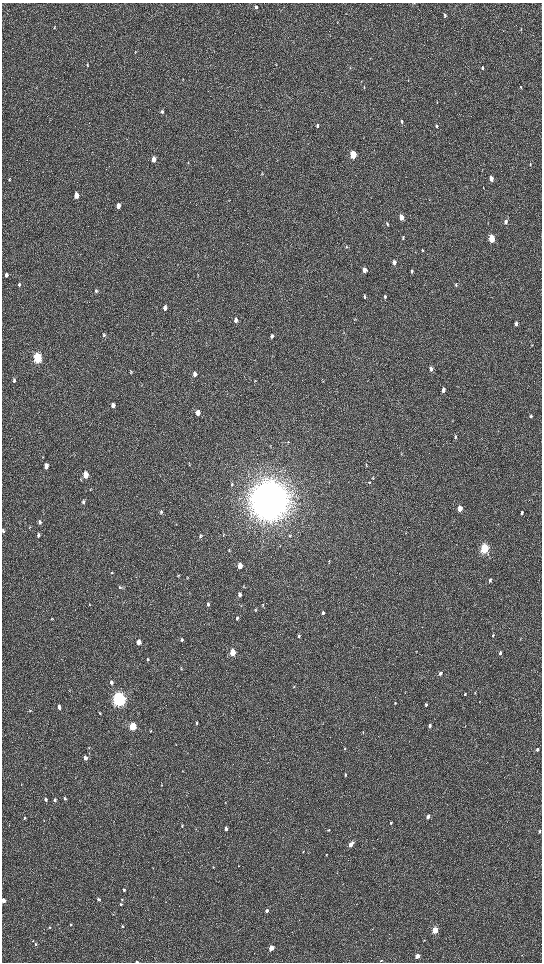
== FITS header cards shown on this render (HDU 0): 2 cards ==
NAXIS1  =                 1080 / length of data axis 1
NAXIS2  =                 1920 / length of data axis 2

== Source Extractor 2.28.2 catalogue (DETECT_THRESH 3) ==
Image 1080 x 1920 px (HDU 0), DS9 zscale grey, zoomed out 1/2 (1 PNG px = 2 x 2 image px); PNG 544 x 964 px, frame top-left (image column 1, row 1919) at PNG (2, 3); no overlay
Background 517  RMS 35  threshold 105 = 3 sigma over >= 5 px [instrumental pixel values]
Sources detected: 161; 4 cannot appear on this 1/2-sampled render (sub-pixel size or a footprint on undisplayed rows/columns) and are not listed; the other 157 listed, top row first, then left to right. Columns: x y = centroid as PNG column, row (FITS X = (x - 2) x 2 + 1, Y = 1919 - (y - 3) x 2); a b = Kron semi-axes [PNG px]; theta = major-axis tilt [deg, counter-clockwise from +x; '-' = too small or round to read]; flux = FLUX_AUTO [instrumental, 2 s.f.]
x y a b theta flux
414 3 2 2 - 3.0e+03
256 7 5 3 - 1.4e+04
445 15 5 3 - 1.2e+04
54 27 5 2 - 4.2e+03
521 30 4 2 - 4.6e+03
135 52 5 2 - 4.7e+03
87 65 6 3 89 8.2e+03
276 65 3 2 - 3.4e+03
350 68 3 2 - 4.0e+03
482 68 4 3 - 1.2e+04
183 79 3 2 - 2.8e+03
364 87 5 3 - 5.8e+03
521 87 4 3 - 7.4e+03
437 102 4 2 - 4.3e+03
162 112 5 4 - 1.5e+04
402 121 5 3 - 1.2e+04
317 126 6 4 -90 1.4e+04
437 126 4 4 - 1.1e+04
353 155 5 4 - 3.5e+05
154 159 5 4 - 6.2e+04
530 164 5 3 - 7.4e+03
262 173 5 3 - 7.6e+03
491 179 5 3 - 4.7e+04
9 180 5 3 - 7.1e+03
76 195 5 3 - 1.1e+05
118 206 5 4 - 3.7e+04
401 217 5 3 - 6.4e+04
506 222 6 4 90 2.0e+04
387 224 5 4 - 1.0e+04
403 238 6 3 79 1.0e+04
492 239 5 3 - 3.1e+05
346 247 4 3 - 6.1e+03
422 250 6 2 -65 5.7e+03
394 262 5 3 - 2.6e+04
364 270 5 4 - 4.4e+04
412 271 5 3 - 1.2e+04
6 275 5 4 - 1.7e+04
19 285 5 4 - 1.0e+04
456 285 5 3 - 1.1e+04
96 291 5 4 - 1.1e+04
364 296 6 4 -85 1.3e+04
385 296 6 4 -88 1.1e+04
165 308 5 4 - 3.1e+04
236 320 5 4 - 2.2e+04
516 324 5 3 - 2.9e+04
104 335 5 4 - 9.5e+03
272 336 5 4 - 1.4e+04
532 345 4 3 - 4.9e+03
37 358 5 4 - 1.0e+06
431 369 5 3 - 2.4e+04
131 372 4 3 - 5.6e+03
195 374 5 4 - 3.1e+04
14 380 5 3 - 1.2e+04
255 380 3 2 - 4.5e+03
443 390 5 3 - 2.9e+04
113 405 5 4 - 3.1e+04
198 413 5 4 - 5.1e+04
531 416 4 3 - 9.7e+03
455 437 5 4 - 1.2e+04
401 454 3 2 - 3.8e+03
366 465 6 2 -87 5.2e+03
46 466 5 4 - 4.2e+04
86 475 5 4 - 1.2e+05
373 478 5 3 - 6.9e+03
369 482 5 3 - 5.7e+03
232 484 5 4 - 1.0e+04
269 500 14 13 - 2.3e+07
83 502 5 3 - 1.3e+04
460 509 5 3 - 6.9e+04
161 512 5 4 - 1.1e+04
522 513 5 3 - 1.1e+04
39 522 6 4 -84 1.4e+04
498 524 3 2 - 3.0e+03
29 528 4 3 - 5.4e+03
3 531 4 3 - 1.1e+04
38 535 6 4 86 1.3e+04
200 536 6 4 80 1.1e+04
484 548 5 3 - 9.8e+05
229 551 4 2 - 4.7e+03
240 566 5 4 - 7.0e+04
112 573 4 3 - 6.4e+03
178 575 4 3 - 5.9e+03
490 580 5 3 - 1.8e+04
120 587 4 3 - 7.3e+03
244 587 3 3 - 4.7e+03
240 595 5 4 - 2.3e+04
208 604 5 4 - 1.0e+04
262 604 4 2 - 4.1e+03
255 611 4 1 - 3.6e+03
323 613 4 3 - 1.4e+04
237 618 5 4 - 1.3e+04
52 619 4 3 - 6.6e+03
493 635 4 3 - 7.2e+03
299 636 5 4 - 1.1e+04
182 639 5 4 - 1.3e+04
139 642 4 3 - 7.4e+04
232 653 4 3 - 1.9e+05
500 653 4 3 - 1.8e+04
147 659 4 4 - 9.5e+03
181 669 5 3 - 7.6e+03
440 673 4 3 - 2.4e+04
111 682 5 4 - 1.8e+04
294 687 5 2 - 4.2e+03
475 693 4 2 - 4.7e+03
465 694 4 3 - 7.7e+03
119 699 6 5 - 3.2e+06
395 703 4 3 - 6.8e+03
426 705 4 3 - 1.4e+04
59 707 4 3 - 3.4e+04
30 711 4 3 - 5.8e+03
100 713 4 3 - 7.6e+03
197 723 4 3 - 9.7e+03
430 726 4 3 - 1.9e+04
465 726 2 2 - 3.2e+03
132 727 4 4 - 4.3e+05
150 731 4 3 - 5.5e+03
363 732 4 2 - 4.8e+03
345 749 4 3 - 5.8e+03
537 750 4 3 - 2.0e+04
85 758 4 3 - 3.5e+04
182 771 3 2 - 2.7e+03
345 775 4 3 - 7.2e+03
162 785 3 2 - 3.0e+03
46 799 4 3 - 1.3e+04
65 799 4 3 - 1.1e+04
54 800 4 3 - 2.0e+04
428 816 4 3 - 3.3e+04
24 818 4 4 - 8.3e+03
391 823 3 3 - 1.0e+04
182 826 4 3 - 5.1e+03
226 829 4 3 - 2.5e+04
329 830 4 3 - 6.6e+03
540 831 3 2 - 1.7e+04
351 844 6 3 48 5.8e+04
303 851 3 2 - 3.8e+03
326 855 4 2 - 4.9e+03
238 866 3 2 - 3.4e+03
124 890 3 3 - 8.6e+03
99 899 3 3 - 1.8e+04
122 899 4 3 - 7.8e+03
3 900 3 3 - 6.0e+04
121 904 3 3 - 8.8e+03
267 911 4 3 - 1.8e+04
113 914 3 2 - 3.5e+03
71 924 3 2 - 6.2e+03
122 926 3 3 - 1.2e+04
50 927 3 3 - 7.1e+03
372 929 3 2 - 2.7e+03
435 930 3 3 - 4.4e+05
424 940 3 3 - 5.7e+03
33 941 4 3 - 4.4e+03
35 944 4 3 - 8.8e+03
271 948 3 3 - 1.1e+05
522 955 3 2 - 2.6e+03
417 956 3 3 - 1.2e+05
381 960 3 2 - 5.3e+03
137 962 3 1 - 7.7e+03
At the frame edge (FLAGS 8, measured only in part): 4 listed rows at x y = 414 3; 3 531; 3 900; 137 962
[4 sub-pixel or undisplayed-footprint detections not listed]